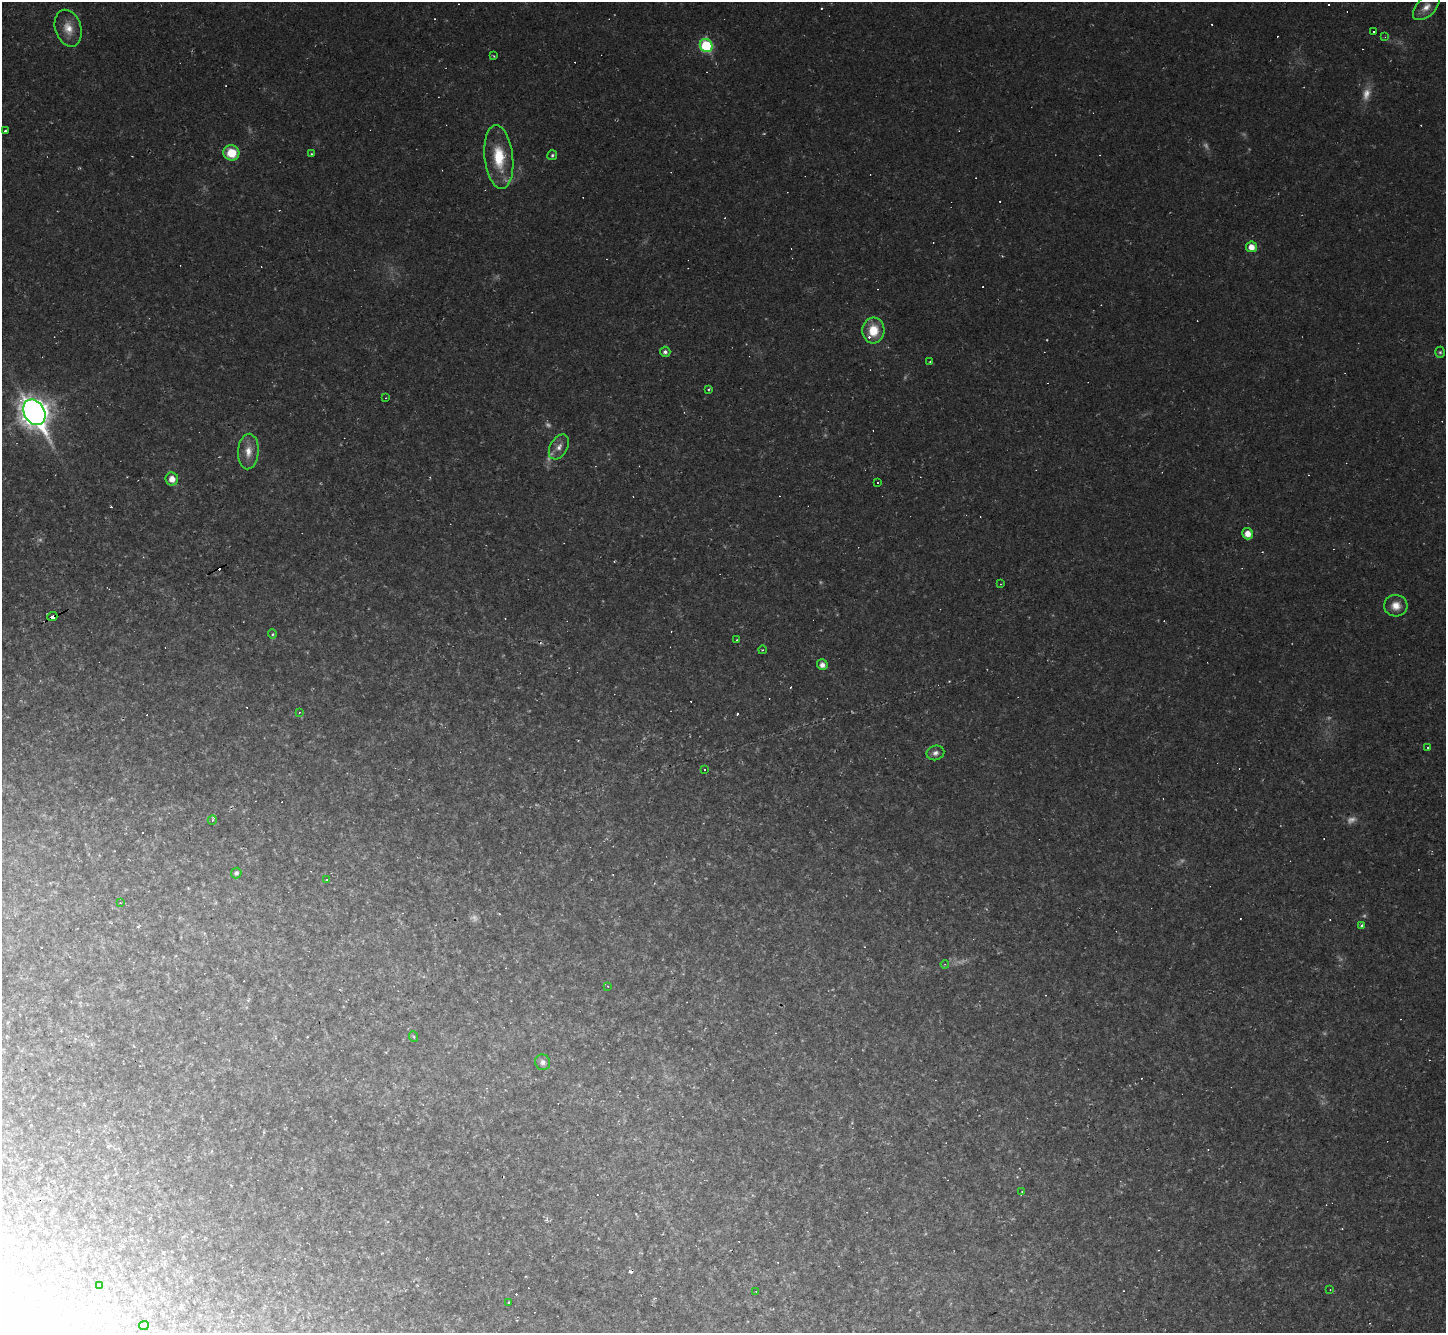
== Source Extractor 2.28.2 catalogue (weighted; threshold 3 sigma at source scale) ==
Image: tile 7 of 4 x 4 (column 3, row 2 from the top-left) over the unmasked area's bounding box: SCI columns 2889-4332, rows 2952-4282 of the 5776 x 5767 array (HDU 1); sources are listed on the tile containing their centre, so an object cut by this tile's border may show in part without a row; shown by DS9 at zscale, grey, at full resolution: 1 PNG px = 1 image px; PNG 1448 x 1335 px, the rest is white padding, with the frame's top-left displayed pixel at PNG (2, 2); every listed detection drawn as its Kron ellipse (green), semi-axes under 4 PNG px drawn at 4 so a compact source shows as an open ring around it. <1% of this frame is shown black and not used: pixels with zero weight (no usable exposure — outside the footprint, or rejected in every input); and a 3 px margin inside the footprint's outer edge (the drizzle kernel's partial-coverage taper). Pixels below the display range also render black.
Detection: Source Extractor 2.28.2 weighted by HDU 2 'WHT'; one run over the whole footprint, this tile lists its part. Background 0.0377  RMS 0.007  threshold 0.0314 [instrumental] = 3 sigma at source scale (4.5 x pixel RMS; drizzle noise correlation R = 1.50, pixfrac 1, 0.05/0.05 arcsec/px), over >= 5 px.
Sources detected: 114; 14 too faint to see at this stretch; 1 inside a brighter object's white glare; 48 cosmic-ray / hot-pixel residue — neither listed nor drawn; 1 inside a brighter listed object's ellipse — not listed separately; the other 50 listed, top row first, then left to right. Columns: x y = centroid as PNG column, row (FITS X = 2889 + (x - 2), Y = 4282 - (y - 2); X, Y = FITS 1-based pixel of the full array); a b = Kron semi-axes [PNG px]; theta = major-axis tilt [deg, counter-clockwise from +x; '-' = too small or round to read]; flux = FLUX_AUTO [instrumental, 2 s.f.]
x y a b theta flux
1426 7 16 9 44 6.6
68 28 19 13 -72 10
1373 32 3 3 - 1.6
1385 37 4 4 - 0.61
706 45 7 6 - 52
494 56 4 3 - 0.62
5 131 3 3 - 1.4
231 153 8 7 - 19
311 154 4 3 - 0.75
552 155 5 4 - 1.3
499 157 32 14 -84 28
1251 247 5 5 - 7
873 330 13 11 86 17
665 352 5 5 - 2.3
1440 352 5 5 - 1.2
930 362 4 3 - 0.67
709 389 3 3 - 1
386 398 3 2 - 0.4
34 412 14 10 -58 860
559 447 13 8 58 5.3
248 451 18 10 86 8.7
172 479 6 6 - 6.5
878 482 3 3 - 3.5
1248 534 6 5 - 6.5
1000 584 3 2 - 0.43
1396 606 12 11 - 8
52 617 5 3 - 55
272 634 4 4 - 0.89
737 640 2 2 - 0.67
762 650 4 3 - 0.59
822 665 5 5 - 4.2
299 712 3 2 - 0.49
1428 747 3 2 - 0.73
935 753 9 7 14 3.3
705 770 3 3 - 23
212 820 5 4 - 1.3
236 873 5 5 - 2.5
327 880 3 3 - 17
120 903 4 3 - 0.58
1362 925 4 3 - 2.2
945 964 4 3 - 0.66
608 986 3 3 - 0.47
414 1037 5 3 - 0.8
543 1062 8 7 - 3
1022 1191 3 2 - 0.5
100 1286 3 2 - 0.51
1330 1290 2 2 - 0.36
756 1291 3 2 - 0.42
508 1302 3 3 - 1.4
144 1325 5 4 - 0.93
Overlapping masked pixels (flux is a lower limit): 1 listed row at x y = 52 617